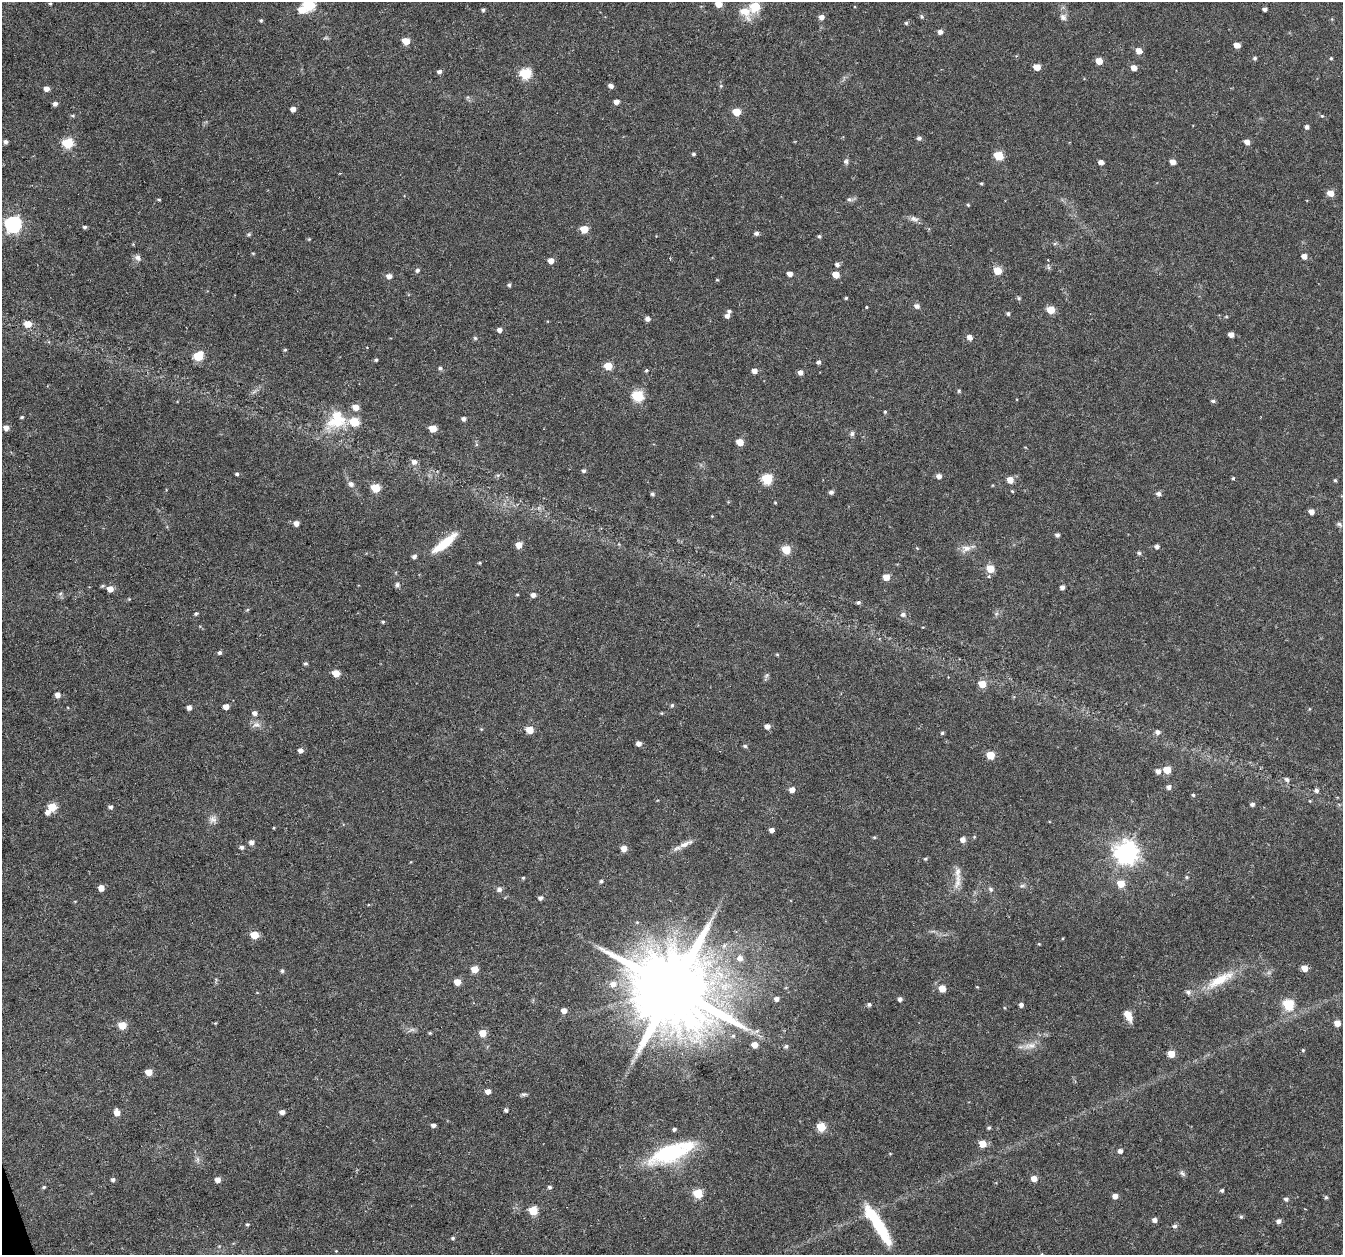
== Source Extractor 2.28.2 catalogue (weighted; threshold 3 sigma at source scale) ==
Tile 7 of 4 x 4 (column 3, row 2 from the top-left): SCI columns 2683-4023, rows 2570-3822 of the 5368 x 5192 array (HDU 1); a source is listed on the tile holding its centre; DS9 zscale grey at full resolution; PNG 1345 x 1257 px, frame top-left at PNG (2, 2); no overlay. Shown black and unused: <1% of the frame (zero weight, under 3 of 6 exposures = <1% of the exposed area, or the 3 px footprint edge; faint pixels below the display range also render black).
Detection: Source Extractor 2.28.2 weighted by HDU 2 'WHT'; one run over the whole footprint, this tile lists its part. Background 0.0242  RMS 0.0028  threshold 0.0114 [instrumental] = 3 sigma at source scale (4.09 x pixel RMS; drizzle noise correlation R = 1.36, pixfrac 0.8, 0.0396/0.0396 arcsec/px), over >= 5 px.
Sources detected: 273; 3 too faint to see at this stretch — not listed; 4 inside a brighter listed object's ellipse — not listed separately; the other 266 listed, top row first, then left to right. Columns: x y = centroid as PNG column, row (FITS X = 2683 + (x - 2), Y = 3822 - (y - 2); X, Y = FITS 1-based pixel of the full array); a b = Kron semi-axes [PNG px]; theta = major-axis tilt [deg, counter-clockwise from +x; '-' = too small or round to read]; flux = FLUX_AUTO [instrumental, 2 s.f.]
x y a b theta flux
50 4 4 4 - 0.28
719 4 5 5 - 3.2
309 5 6 6 - 25
755 7 6 6 - 9.4
1264 9 4 4 - 0.69
302 10 6 5 - 3.9
483 10 4 4 - 0.47
745 11 23 14 -54 3.8
922 16 5 5 - 0.46
821 17 5 5 - 1.5
1063 17 9 9 - 1.2
261 20 5 4 - 0.36
906 23 4 4 - 0.36
940 32 4 4 - 1.3
406 41 5 5 - 5
1237 45 5 4 - 2.5
1139 51 6 5 - 2.3
1255 58 5 4 - 0.51
1331 58 4 3 - 0.32
1099 61 5 5 - 3.4
1037 67 5 5 - 3.5
1134 68 5 5 - 2
439 71 5 4 - 0.78
525 73 6 6 - 21
611 86 5 4 - 1
721 86 5 5 - 0.36
46 89 5 4 - 1.6
616 102 5 4 - 1.4
55 104 5 4 - 0.9
293 109 4 4 - 1.7
736 112 5 5 - 5.5
73 115 6 4 -1 0.4
1322 116 5 4 - 0.31
1307 127 5 4 - 0.81
919 138 5 5 - 0.75
6 142 4 4 - 0.86
1247 142 5 5 - 1.8
67 143 6 5 - 18
693 154 4 4 - 0.48
998 156 6 5 - 11
846 161 7 7 - 0.66
1101 162 5 4 - 1.3
1173 162 5 4 - 2
981 183 3 3 - 0.32
1330 193 6 5 - 3
849 199 7 6 - 0.69
159 200 4 4 - 0.29
968 205 4 4 - 0.29
914 219 12 7 -17 1.1
13 224 7 6 - 76
85 227 5 4 - 0.5
584 229 5 5 - 5.8
756 233 5 4 - 0.84
248 234 6 5 - 0.41
819 236 5 4 - 0.44
309 239 4 4 - 0.25
133 244 4 4 - 0.24
253 253 5 3 - 0.24
1304 256 5 4 - 1.8
138 258 9 7 -38 1
551 261 5 5 - 2.1
837 264 5 4 - 0.82
417 270 5 5 - 0.59
998 271 5 5 - 6.2
790 274 5 4 - 1.6
836 274 5 5 - 3.2
389 276 5 5 - 1.5
717 280 4 4 - 0.26
509 285 4 4 - 0.52
846 298 4 4 - 0.33
1019 298 6 4 -23 0.37
917 306 6 5 - 1.1
867 307 3 2 - 0.27
1051 310 5 5 - 6.5
1008 313 4 4 - 0.51
727 316 6 5 - 1.1
648 319 5 5 - 1.1
28 324 6 5 - 3.3
499 330 5 4 - 1.3
1231 334 5 4 - 1.7
970 337 5 5 - 1.5
475 338 5 5 - 0.37
285 350 5 4 - 0.33
198 356 6 5 - 12
376 360 4 4 - 0.4
818 362 5 4 - 0.72
608 366 5 5 - 6
440 368 5 4 - 0.59
646 370 5 5 - 0.39
754 371 5 4 - 1.6
800 372 5 4 - 1.2
959 391 6 4 89 0.32
637 396 6 5 - 23
1213 401 6 4 -9 0.5
885 412 5 4 - 0.29
22 417 4 3 - 0.36
464 419 5 4 - 0.96
336 420 29 23 43 11
354 422 6 5 - 11
6 428 5 5 - 1.6
433 428 5 5 - 5.4
852 434 7 6 - 0.64
740 442 5 5 - 4.6
1025 447 4 3 - 0.18
414 462 7 6 - 1.2
583 471 4 4 - 0.62
237 474 4 4 - 0.45
939 476 5 4 - 1.3
1233 478 4 4 - 0.32
767 479 6 5 - 17
1010 480 5 5 - 3
1335 480 4 4 - 0.35
351 484 7 6 - 1
376 488 5 5 - 11
1012 491 5 3 - 0.25
831 492 5 4 - 0.9
652 494 5 4 - 0.5
1158 494 5 5 - 1
775 503 5 3 - 0.23
1311 512 5 4 - 1.7
712 516 4 4 - 0.18
296 523 5 4 - 1.7
1339 524 9 5 -34 0.56
1057 535 5 4 - 0.71
445 543 32 8 38 7.2
519 545 5 5 - 3.5
1157 546 5 5 - 0.74
917 548 4 4 - 0.24
966 548 14 10 23 2.1
786 550 5 5 - 8.4
1139 553 5 4 - 0.5
414 557 5 4 - 0.88
479 563 4 3 - 0.26
990 569 6 5 - 6
886 577 5 5 - 2.9
397 585 6 6 - 0.68
1062 587 4 4 - 1
110 589 5 5 - 2.7
60 594 6 4 20 0.41
517 594 5 3 - 0.24
533 595 5 5 - 1.1
129 599 4 4 - 0.23
858 602 5 4 - 0.51
196 613 5 4 - 0.41
903 614 6 6 - 0.9
996 614 6 4 19 0.45
383 622 4 3 - 0.32
220 653 5 4 - 0.63
777 654 4 4 - 0.26
305 663 4 4 - 0.49
336 673 5 5 - 4.9
766 675 8 5 45 0.51
982 684 5 5 - 4.6
58 695 4 4 - 1.9
672 705 5 5 - 0.41
189 707 4 4 - 1.4
226 707 5 4 - 2.4
1309 709 5 3 - 0.21
255 713 5 5 - 1.1
662 713 4 4 - 0.27
256 725 12 8 9 1.3
767 726 5 5 - 1.4
530 730 5 5 - 4.7
1158 732 7 6 - 0.87
942 733 5 4 - 0.41
639 743 5 4 - 1.4
745 746 5 4 - 0.48
300 750 5 5 - 1.4
990 755 5 5 - 6.6
1167 770 5 5 - 5.2
1158 771 5 5 - 1.3
1287 779 6 5 - 0.68
1169 787 5 4 - 1.2
792 790 5 5 - 1.8
1316 791 6 5 - 0.68
1193 795 4 4 - 0.36
1310 801 5 4 - 0.24
1252 804 5 4 - 0.7
52 807 5 5 - 8.7
110 807 5 4 - 0.72
48 812 5 5 - 1.3
212 819 11 10 - 1.4
274 828 4 3 - 0.19
771 830 4 4 - 1.2
874 837 5 4 - 0.32
974 837 5 4 - 0.28
963 839 5 5 - 1.7
251 842 5 5 - 1.3
686 844 24 7 26 2.1
242 847 6 5 - 0.68
624 848 5 5 - 2.2
1126 852 8 8 - 200
925 859 5 4 - 0.38
1187 877 5 4 - 0.33
523 878 4 4 - 0.31
601 881 6 4 69 0.51
958 881 25 9 82 2.8
1121 883 5 5 - 5.7
1022 886 7 4 1 0.48
101 888 5 4 - 2.6
499 889 6 6 - 1
991 889 8 6 -51 0.6
540 898 5 5 - 0.81
254 935 5 5 - 6.2
1039 944 4 4 - 0.24
740 958 7 6 - 1.7
1304 968 5 5 - 2.6
475 969 5 5 - 5
282 971 5 4 - 0.48
1220 980 43 12 29 8
457 982 5 5 - 3.2
613 984 8 7 - 1.9
977 987 4 3 - 0.22
673 988 25 21 2 4000
942 988 5 5 - 4
777 999 5 5 - 1.2
900 999 4 4 - 0.82
869 1004 5 4 - 0.63
1021 1005 4 4 - 0.93
1288 1005 6 5 - 20
564 1010 5 4 - 1.9
1128 1015 12 6 -60 3.2
215 1023 3 3 - 0.23
1337 1023 5 5 - 2.7
122 1025 5 5 - 6.5
430 1033 4 4 - 0.31
483 1033 5 5 - 4.8
733 1036 6 5 - 0.61
755 1045 5 5 - 2.7
786 1046 6 5 - 0.6
1030 1046 20 8 6 2.4
1303 1050 4 4 - 0.29
1171 1054 5 5 - 5
149 1072 5 4 - 3.9
488 1091 4 4 - 1.9
524 1094 8 4 5 0.53
506 1110 4 4 - 0.61
117 1112 5 5 - 2.5
282 1112 4 4 - 1.3
433 1125 4 4 - 0.95
821 1127 5 5 - 10
989 1128 4 4 - 0.45
674 1129 4 4 - 0.54
982 1144 5 5 - 4.7
1120 1151 5 4 - 0.99
670 1153 45 16 21 30
197 1159 7 4 -89 0.62
1182 1173 9 6 -45 0.64
1034 1178 5 5 - 2.4
113 1179 5 4 - 0.69
218 1180 4 4 - 1.9
44 1187 5 3 - 0.35
550 1187 5 4 - 0.48
1222 1190 4 4 - 0.5
698 1193 5 5 - 12
1115 1196 5 4 - 1.7
1326 1197 5 4 - 0.43
1286 1199 5 5 - 0.67
533 1211 5 5 - 10
1241 1217 6 4 68 0.4
1155 1220 5 5 - 1.1
1279 1221 5 5 - 1.1
247 1224 4 4 - 0.4
878 1224 52 11 -58 15
1175 1226 5 5 - 0.77
453 1238 5 4 - 0.42
Isophote crosses this tile's border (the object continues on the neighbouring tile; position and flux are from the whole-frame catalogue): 2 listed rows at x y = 719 4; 309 5